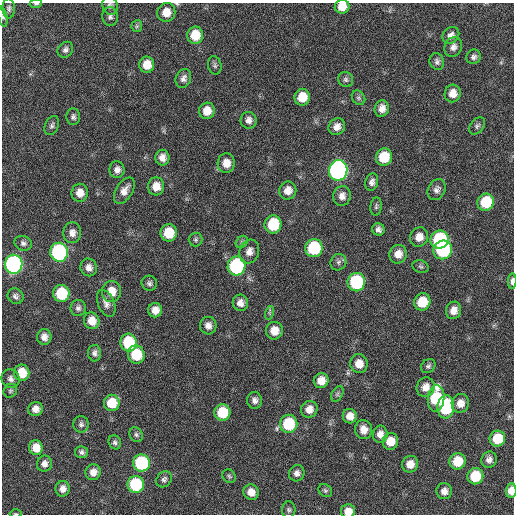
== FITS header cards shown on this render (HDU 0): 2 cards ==
NAXIS1  =                  512 / Axis length
NAXIS2  =                  512 / Axis length

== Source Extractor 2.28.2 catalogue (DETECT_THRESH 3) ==
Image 512 x 512 px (HDU 0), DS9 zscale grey, 1 PNG px = 1 image px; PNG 516 x 516 px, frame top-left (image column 1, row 512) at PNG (2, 3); each listed source drawn as its Kron ellipse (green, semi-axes under 4 px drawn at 4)
Background 25.6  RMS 5.7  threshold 17.1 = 3 sigma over >= 5 px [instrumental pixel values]
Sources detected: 127; all 127 listed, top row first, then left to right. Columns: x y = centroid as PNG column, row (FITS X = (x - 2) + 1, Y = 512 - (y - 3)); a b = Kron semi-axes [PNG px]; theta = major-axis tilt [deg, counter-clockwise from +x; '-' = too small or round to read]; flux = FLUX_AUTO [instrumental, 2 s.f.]
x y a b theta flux
36 4 6 3 5 560
110 6 9 7 -68 1300
342 6 7 7 - 5100
9 8 10 6 -87 1200
166 12 9 9 - 4800
110 16 9 7 -83 1400
3 17 10 4 -78 830
137 26 6 5 - 680
195 35 9 8 - 8100
451 35 9 7 45 2200
453 47 10 8 64 2000
65 50 8 7 - 1500
474 57 7 7 - 1300
437 62 8 7 - 1300
147 65 8 7 - 5600
215 65 9 6 -77 950
183 78 10 7 67 1800
346 79 8 7 - 1100
453 93 9 8 - 4000
302 97 8 7 - 6800
358 98 8 6 -52 910
382 109 8 7 - 2900
207 111 8 8 - 4600
73 117 8 7 - 1200
249 120 8 8 - 2100
52 126 10 7 68 1100
477 126 10 6 50 1100
337 127 9 8 - 2700
384 157 9 8 - 12000
162 158 8 7 - 2700
226 163 9 8 - 4400
117 170 8 7 - 2100
338 170 10 9 - 150000
372 182 9 6 74 1700
156 186 9 8 - 4500
437 190 11 8 62 1900
124 191 15 8 58 3300
288 191 9 8 - 3400
80 193 9 8 - 3900
342 196 10 8 76 2700
486 202 9 8 - 15000
376 206 9 5 83 870
273 224 9 8 - 16000
378 229 6 6 - 1500
72 233 10 9 - 2600
169 233 8 8 - 9900
419 237 10 9 - 3900
195 240 7 7 - 850
439 240 9 8 - 31000
242 242 7 5 46 740
23 243 9 7 -19 1300
314 248 9 8 - 24000
443 250 9 9 - 41000
249 251 12 9 73 3100
59 252 9 9 - 67000
398 254 9 8 - 3700
338 262 8 7 - 1300
14 264 9 9 - 110000
236 266 9 9 - 48000
89 267 9 8 - 2300
421 267 8 6 -19 940
512 281 8 4 87 1600
356 282 9 8 - 37000
149 283 8 7 - 1200
111 291 10 9 - 5900
61 293 8 8 - 18000
15 296 8 7 - 1300
422 302 9 8 - 9700
106 303 14 8 -67 2300
240 303 8 7 - 2700
78 308 8 7 - 1300
155 310 7 7 - 3200
453 310 9 7 70 3400
269 313 7 4 74 660
92 321 8 7 - 4500
208 326 9 8 - 2300
274 331 9 8 - 4800
44 337 8 7 - 2300
129 343 9 8 - 20000
95 353 8 6 -87 1500
136 355 9 8 - 14000
359 364 9 8 - 4500
428 366 8 6 44 1000
22 373 8 7 - 8800
11 379 10 8 -56 1700
321 381 7 7 - 4300
426 387 10 8 63 3800
10 391 7 6 - 750
337 394 8 5 61 890
436 399 13 8 84 29000
255 400 8 7 - 1900
112 403 8 8 - 9500
460 403 9 8 - 3400
446 407 11 8 84 30000
35 409 7 7 - 2800
309 409 8 8 - 3400
222 413 8 8 - 13000
350 416 7 7 - 3400
81 424 8 7 - 1300
289 424 9 8 - 21000
364 430 9 8 - 3600
380 434 8 7 - 2700
136 435 8 6 -55 960
497 439 8 7 - 11000
390 441 8 7 - 5500
115 442 7 6 - 1000
36 448 7 7 - 5600
82 452 6 6 - 1100
489 460 8 7 - 2000
457 461 8 8 - 9400
141 463 8 8 - 40000
44 464 8 7 - 2100
410 464 8 8 - 4000
93 472 8 7 - 3100
297 473 8 7 - 1800
229 476 7 6 - 780
475 476 8 8 - 14000
164 479 9 7 50 1200
136 484 8 8 - 30000
63 489 8 7 - 2300
325 491 7 6 - 780
444 491 8 8 - 2700
511 491 7 5 86 4900
251 492 8 7 - 3800
289 510 8 6 88 970
348 511 7 6 - 3800
16 514 6 3 -2 410
At the frame edge (FLAGS 8, measured only in part): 9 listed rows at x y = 36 4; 110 6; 342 6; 166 12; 3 17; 512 281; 511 491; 348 511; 16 514